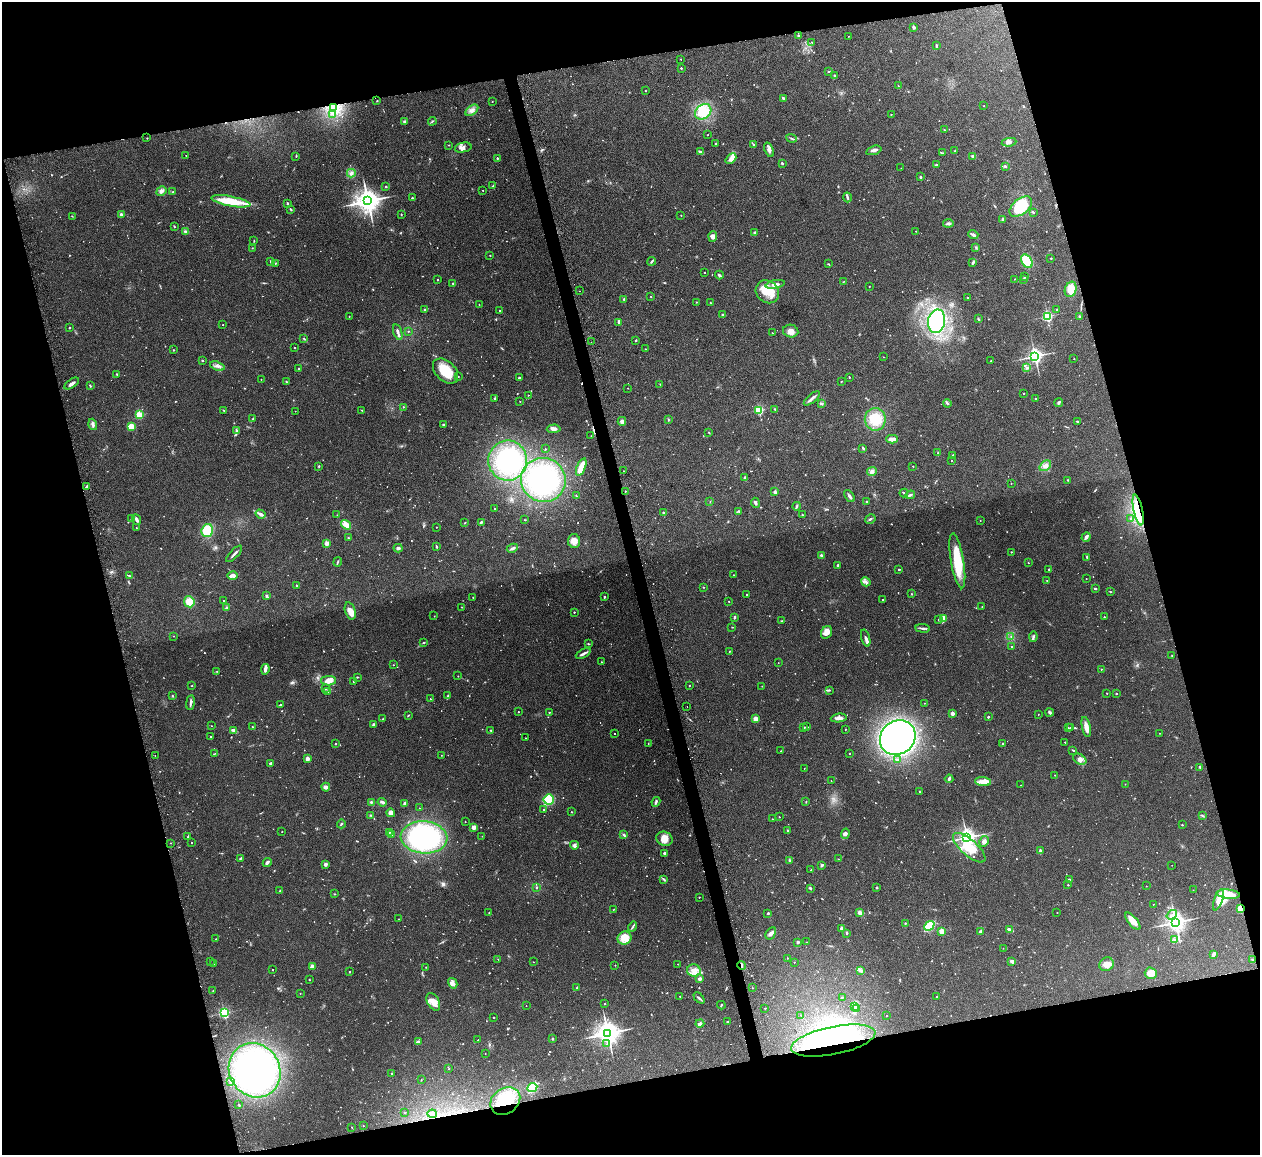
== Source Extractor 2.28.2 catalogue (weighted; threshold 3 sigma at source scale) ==
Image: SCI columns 1-5029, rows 146-4757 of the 5086 x 5028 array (HDU 1 of 3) = the unmasked area's bounding box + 8 px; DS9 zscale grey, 4 x 4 block average (1 PNG px = mean of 4 x 4 image px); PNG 1262 x 1157 px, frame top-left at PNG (2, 2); each listed source drawn as its Kron ellipse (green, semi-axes under 4 px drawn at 4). Shown black and unused: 30% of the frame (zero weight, under 2 of 3 exposures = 3% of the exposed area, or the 3 px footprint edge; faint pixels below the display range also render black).
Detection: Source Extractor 2.28.2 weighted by HDU 2 'WHT'. Background 0.0754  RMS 0.0089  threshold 0.0402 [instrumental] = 3 sigma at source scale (4.5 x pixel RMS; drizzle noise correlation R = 1.50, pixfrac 1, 0.05/0.05 arcsec/px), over >= 5 px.
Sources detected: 1059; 29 too faint to see at this stretch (4 x 4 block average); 9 inside a brighter object's white glare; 8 cosmic-ray / hot-pixel residue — neither listed nor drawn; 10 coinciding with a brighter row at this scale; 34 inside a brighter listed object's ellipse — not listed separately; of the other 969, all 500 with FLUX_AUTO >= 2.1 (the completeness limit of this list) listed and drawn (469 fainter detections not listed), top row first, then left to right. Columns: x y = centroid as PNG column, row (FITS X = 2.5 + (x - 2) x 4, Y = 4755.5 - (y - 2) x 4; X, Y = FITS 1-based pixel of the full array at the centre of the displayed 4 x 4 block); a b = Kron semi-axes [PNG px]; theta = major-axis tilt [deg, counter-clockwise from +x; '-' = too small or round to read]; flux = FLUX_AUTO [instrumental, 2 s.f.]
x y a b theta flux
913 27 3 3 - 6.9
798 36 3 2 - 4
848 36 2 2 - 2.5
812 42 2 2 - 2.1
936 46 2 2 - 2.5
681 59 2 2 - 4.4
681 68 2 2 - 11
829 71 3 2 - 3.1
835 75 2 2 - 3.1
898 86 2 2 - 3
645 91 2 2 - 2.7
784 99 3 2 - 13
377 101 3 2 - 2.6
492 102 2 2 - 3.5
984 106 2 2 - 2.6
334 107 3 2 - 15
472 110 7 4 37 23
703 112 9 7 40 120
333 114 2 2 - 2.6
891 114 2 2 - 3.8
404 121 3 3 - 7.6
432 121 4 2 - 4.8
944 130 2 2 - 2.4
708 135 2 2 - 2.8
147 138 2 2 - 4
791 138 5 2 - 6.1
1009 142 7 4 9 16
716 143 2 2 - 2.8
448 145 2 2 - 2.2
753 145 3 2 - 5.4
463 148 8 4 12 24
769 150 7 3 -69 19
874 150 8 3 16 15
701 151 3 2 - 6.6
955 151 3 2 - 4.9
942 153 2 2 - 3.2
186 155 2 2 - 2.2
296 156 2 2 - 2.6
973 156 4 3 - 8.1
497 158 2 2 - 9.7
731 159 6 3 41 34
782 163 2 2 - 26
936 165 3 2 - 5.4
1006 167 2 2 - 2.2
901 168 2 2 - 2.2
351 173 4 3 - 13
920 177 3 2 - 5.1
493 186 3 2 - 3.5
386 187 2 2 - 4.8
483 190 2 2 - 3
161 191 5 3 - 13
173 192 2 2 - 6.2
847 197 5 2 - 10
412 198 2 2 - 3.8
231 201 20 5 -11 160
368 201 4 4 - 6700
287 203 3 2 - 5
1021 207 13 7 40 190
290 209 3 2 - 4.2
1033 212 3 2 - 3.3
121 214 4 2 - 7.8
401 214 2 2 - 3.3
681 215 2 2 - 4
72 216 2 2 - 2.1
1003 219 3 3 - 6.9
948 223 5 3 - 13
174 226 3 2 - 3.6
186 231 4 2 - 12
916 231 2 2 - 2.6
754 232 3 2 - 4.5
973 235 5 3 - 10
713 237 5 4 - 20
254 241 3 2 - 2.6
976 247 2 2 - 2.7
252 248 2 2 - 2.3
490 255 2 2 - 5.5
1051 258 2 2 - 5.4
271 261 3 2 - 3.8
652 261 4 2 - 7.4
1027 261 7 5 -57 140
276 263 2 2 - 2.9
973 263 4 3 - 8.9
829 264 2 2 - 2.5
704 273 2 2 - 2.4
719 275 4 3 - 9.3
1024 277 2 2 - 5.3
1014 279 2 2 - 3.2
1023 279 3 2 - 4.9
437 280 2 2 - 5.9
843 282 2 2 - 2.2
453 283 2 2 - 3
775 284 9 4 12 27
869 286 2 2 - 5.6
1071 289 8 5 73 72
580 291 2 2 - 5.8
767 292 12 10 -41 100
651 296 2 2 - 2.5
968 298 2 2 - 5.2
624 299 2 2 - 11
696 302 2 2 - 2.6
710 302 2 2 - 2.3
479 304 2 2 - 2.8
425 309 3 2 - 5.4
499 310 2 2 - 3.2
1057 310 3 2 - 2.2
722 315 2 2 - 22
349 316 2 2 - 2.3
1047 316 2 2 - 770
1079 317 2 2 - 3.9
978 319 3 2 - 3.5
937 321 12 8 79 500
619 322 4 2 - 15
223 325 2 2 - 3.1
69 328 2 2 - 11
408 331 2 2 - 4.4
791 331 8 6 -11 32
398 332 8 2 -73 16
772 333 2 2 - 2.5
304 338 3 2 - 3.8
635 341 3 2 - 4.3
591 342 2 2 - 2.9
294 347 2 2 - 3.2
645 349 2 2 - 2.4
173 350 2 2 - 5.2
1035 356 2 2 - 2100
883 357 2 2 - 2.3
1074 359 2 2 - 3
202 360 2 2 - 7.2
991 361 2 2 - 5.4
217 366 7 3 -20 18
298 368 2 2 - 3.6
1027 368 3 2 - 6.8
446 371 15 9 -44 140
117 374 2 2 - 3
458 376 2 2 - 2.6
849 377 2 2 - 3
519 378 2 2 - 12
261 379 2 2 - 2.9
841 381 2 2 - 2.8
286 382 2 2 - 3.2
72 384 8 2 35 16
660 384 2 2 - 2.4
90 386 2 2 - 7.4
628 388 2 2 - 2.4
1024 393 2 2 - 2.9
528 395 2 2 - 2.9
495 398 3 2 - 4.6
812 398 10 3 40 18
1036 399 2 2 - 2.8
520 401 2 2 - 2.4
947 403 4 2 - 6.9
1059 403 4 2 - 8.8
821 404 3 2 - 4.7
403 407 2 2 - 3.3
775 409 3 2 - 4.4
223 410 3 2 - 3.9
362 410 2 2 - 2.9
759 410 2 2 - 540
295 411 2 2 - 2.2
139 415 2 2 - 330
253 419 3 2 - 4.3
668 419 2 2 - 3.2
875 419 11 10 - 100
622 421 4 4 - 17
1077 421 2 2 - 4.1
93 424 6 3 -72 12
443 424 2 2 - 8.7
131 426 4 2 - 65
554 429 7 3 2 21
237 431 2 2 - 4.3
709 432 2 2 - 3.1
591 436 2 2 - 2.2
892 439 6 3 0 29
863 448 3 2 - 6.4
545 449 2 2 - 3.8
938 453 2 2 - 2.7
953 455 3 2 - 5.2
508 461 20 19 - 270
951 461 2 2 - 2.2
319 466 3 2 - 3.8
913 466 2 2 - 4.6
1045 466 6 4 38 22
581 467 9 4 68 81
623 471 2 2 - 2.9
872 472 5 3 - 13
745 477 3 2 - 4.7
543 480 22 22 - 450
1068 480 3 2 - 4.2
1011 483 2 2 - 2.5
86 487 4 2 - 9.3
625 491 2 2 - 4.9
775 492 3 2 - 10
904 493 4 2 - 6.7
910 495 5 3 - 9.3
576 496 2 2 - 2.2
849 496 7 2 -53 14
710 502 2 2 - 2.3
866 502 2 2 - 4.9
755 503 5 2 - 11
797 506 4 2 - 7.5
495 508 2 2 - 2.5
1138 510 16 4 -78 88
739 511 3 2 - 4.7
663 513 2 2 - 29
260 514 5 3 - 17
337 515 2 2 - 2.5
802 515 2 2 - 3.2
1131 518 3 2 - 5.9
131 519 4 2 - 5.5
136 519 5 2 - 16
870 519 5 2 - 7.2
525 520 2 2 - 2.6
980 520 2 2 - 2.3
481 522 3 2 - 6.7
465 523 2 2 - 4
346 525 5 3 - 43
436 527 2 2 - 2.8
136 528 2 2 - 2.2
207 530 6 5 - 170
1086 537 5 3 - 17
348 538 2 2 - 5.8
574 541 7 6 - 37
327 543 3 2 - 29
436 546 3 2 - 6
398 548 4 3 - 12
512 548 6 2 25 11
1011 552 2 2 - 2.8
234 554 11 2 46 13
821 555 2 2 - 34
1087 557 3 2 - 3.7
957 561 28 6 -80 180
338 562 5 2 - 5.5
1028 563 2 2 - 3.5
838 565 2 2 - 17
899 569 2 2 - 10
1049 569 2 2 - 8.5
233 575 5 3 - 26
733 575 2 2 - 4.4
129 576 3 2 - 5.3
1086 579 2 2 - 3.9
1047 580 2 2 - 3.1
866 582 5 4 - 14
296 585 2 2 - 7.8
704 587 2 2 - 2.5
1095 589 3 2 - 5.2
1110 592 2 2 - 3.1
912 594 2 2 - 3.7
747 595 2 2 - 3.7
266 596 3 2 - 8.5
473 597 2 2 - 3
604 597 2 2 - 9
883 599 2 2 - 3.5
223 601 2 2 - 4.9
729 601 2 2 - 3
189 602 5 5 - 79
462 607 2 2 - 2.5
982 607 2 2 - 2.4
227 608 4 2 - 6.3
350 611 9 5 -72 43
574 612 2 2 - 8.3
434 616 2 2 - 2.3
734 617 3 2 - 8.7
1104 617 2 2 - 4.1
943 618 2 2 - 160
938 619 2 2 - 2.2
782 621 2 2 - 3.5
732 627 2 2 - 2.7
923 628 7 2 -6 12
827 632 6 5 - 41
174 636 2 2 - 2.4
1011 637 2 2 - 3.4
1033 637 5 2 - 8.5
866 638 8 2 -73 13
424 642 3 2 - 3.9
588 644 2 2 - 3.3
1012 646 2 2 - 4.1
729 651 2 2 - 4.3
583 654 8 2 27 15
1172 656 2 2 - 2.4
601 662 2 2 - 3.3
778 663 2 2 - 2.1
393 665 2 2 - 3.2
265 669 5 3 - 20
1101 669 2 2 - 4.9
217 671 2 2 - 2.6
458 676 2 2 - 2.4
357 677 2 2 - 4
329 681 7 5 0 37
353 681 2 2 - 2.6
689 685 2 2 - 2.7
192 686 2 2 - 2.5
762 686 2 2 - 3
325 689 2 2 - 3
830 690 2 2 - 3
328 691 3 2 - 3.9
1107 693 2 2 - 2.2
1116 694 2 2 - 7.5
172 696 3 2 - 3.9
447 696 4 2 - 4.3
430 699 2 2 - 4.5
190 702 7 2 82 14
924 703 2 2 - 3.5
281 704 2 2 - 2.2
687 707 2 2 - 3.4
518 712 2 2 - 6.1
549 712 2 2 - 3.5
1050 712 4 2 - 7.6
952 713 2 2 - 35
1038 714 2 2 - 2.6
408 715 3 2 - 3.3
988 717 2 2 - 14
839 718 8 3 7 23
383 719 3 2 - 3.5
755 719 2 2 - 50
374 725 3 2 - 4.9
211 726 2 2 - 2.2
252 727 2 2 - 2.5
804 727 2 2 - 3.2
806 727 2 2 - 5
1068 727 3 2 - 3.3
1086 727 10 3 -78 46
1071 728 2 2 - 8
845 729 2 2 - 2.4
234 730 3 2 - 30
491 730 2 2 - 4.5
615 733 2 2 - 2.2
1160 733 2 2 - 2.4
211 736 2 2 - 2.4
525 738 2 2 - 2.8
898 738 18 16 37 2100
1065 742 3 2 - 2.8
648 743 2 2 - 2.5
335 744 2 2 - 4.5
1003 744 2 2 - 3.5
1073 750 4 2 - 4.7
781 751 2 2 - 4.6
214 754 2 2 - 2.7
850 754 2 2 - 5.4
441 755 2 2 - 2.1
155 756 2 2 - 2.2
307 758 4 3 - 14
898 759 4 2 - 5.1
1080 759 7 4 -32 21
270 763 2 2 - 17
1200 767 4 2 - 5.5
804 768 2 2 - 2.3
1055 775 2 2 - 2.3
949 779 4 2 - 14
831 781 2 2 - 2.2
983 782 8 4 -5 31
1125 784 2 2 - 2.3
1021 785 2 2 - 2.6
326 787 4 4 - 15
920 792 2 2 - 2.9
549 799 5 5 - 200
806 801 3 2 - 3.7
371 802 3 2 - 7.9
382 802 4 2 - 14
656 802 5 2 - 9.6
405 803 4 3 - 13
419 808 2 2 - 2.4
544 810 2 2 - 5
571 812 2 2 - 4.8
391 813 4 4 - 22
371 815 2 2 - 4.2
1202 816 2 2 - 2.8
779 817 2 2 - 3.8
772 819 2 2 - 3
465 822 2 2 - 2.8
341 824 4 2 - 6.1
1182 825 2 2 - 7.8
474 827 3 2 - 26
282 831 2 2 - 3.5
787 831 3 2 - 6.8
389 832 2 2 - 8.7
845 834 5 4 - 16
392 835 2 2 - 2.5
624 835 3 3 - 6.8
482 836 2 2 - 3.2
188 837 3 2 - 5.6
424 837 23 16 -4 840
967 837 3 3 - 2900
664 839 8 7 - 52
984 841 5 4 - 16
171 843 2 2 - 2.6
192 843 2 2 - 4.1
574 845 4 3 - 11
969 848 20 8 -41 150
1040 851 3 3 - 6.4
664 853 2 2 - 17
240 858 3 2 - 5.6
838 859 2 2 - 3.7
790 860 2 2 - 9.6
267 862 4 2 - 11
325 864 3 3 - 16
822 865 4 2 - 7.8
1172 865 2 2 - 2.7
811 870 2 2 - 3.9
664 880 3 2 - 7.1
1069 880 2 2 - 8
1068 885 2 2 - 6.6
1146 886 2 2 - 2.4
536 888 2 2 - 4.2
810 888 3 2 - 8.4
876 888 2 2 - 14
1193 890 2 2 - 2.7
280 891 2 2 - 4.6
335 894 2 2 - 2.4
1228 894 12 4 -5 140
699 897 2 2 - 4.8
1218 900 11 3 71 53
1153 904 2 2 - 4
1240 909 4 3 - 45
613 910 3 2 - 2.5
1057 912 2 2 - 2.9
489 913 2 2 - 3.5
768 913 2 2 - 12
860 913 3 3 - 28
1172 915 5 2 - 11
399 919 2 2 - 2.2
1133 921 11 4 -51 46
1176 922 3 3 - 4000
905 923 2 2 - 5.6
929 926 6 3 43 210
633 927 5 2 - 7.2
842 928 4 4 - 15
1010 930 4 2 - 23
942 931 2 2 - 170
980 932 4 3 - 10
771 933 6 4 58 20
847 933 3 2 - 7
625 938 7 6 - 70
216 939 2 2 - 3.7
1175 940 4 2 - 8.9
797 942 3 2 - 5.6
806 942 2 2 - 2.7
1003 948 2 2 - 2.2
1213 954 4 2 - 16
787 958 2 2 - 4.5
498 959 2 2 - 3.7
1253 960 3 2 - 5.4
210 961 2 2 - 2.4
1012 961 4 3 - 15
533 962 2 2 - 2.8
794 962 2 2 - 3.7
213 964 2 2 - 6.8
678 964 2 2 - 2.6
1106 964 7 6 - 42
615 965 2 2 - 3.6
742 965 4 2 - 7.9
312 966 3 3 - 16
426 967 2 2 - 2.3
272 970 2 2 - 2.4
694 971 7 6 - 45
861 971 3 2 - 7
350 972 2 2 - 6.5
1151 973 6 5 - 65
309 979 2 2 - 3.1
699 979 2 2 - 19
453 983 5 3 - 21
577 988 2 2 - 4.5
752 988 2 2 - 2.7
213 990 2 2 - 2.9
300 993 2 2 - 3.5
680 996 2 2 - 4.1
937 996 2 2 - 2.9
842 997 3 2 - 3.4
699 998 6 2 -45 11
433 1002 9 5 -60 65
605 1004 2 2 - 2.9
721 1005 4 2 - 4.4
526 1006 2 2 - 3.1
855 1006 3 2 - 4.4
765 1008 2 2 - 4.6
856 1009 2 2 - 3.5
224 1013 2 2 - 830
801 1015 2 2 - 2.1
886 1016 2 2 - 3.8
494 1017 2 2 - 4.1
727 1022 2 2 - 2.8
700 1024 4 3 - 13
608 1033 4 4 - 6400
552 1039 2 2 - 7.4
478 1040 2 2 - 2.5
833 1041 43 14 12 770
419 1042 4 3 - 8.9
607 1044 2 2 - 2.9
485 1054 2 2 - 2.9
449 1069 2 2 - 2.3
255 1070 28 25 -58 970
392 1073 2 2 - 5.8
421 1080 2 2 - 2.3
231 1082 3 2 - 7.4
532 1087 5 4 - 67
505 1101 16 12 34 160
239 1105 2 2 - 4
405 1113 2 2 - 3.5
432 1114 5 2 - 12
363 1126 2 2 - 2.4
352 1127 2 2 - 2.6
Overlapping masked pixels (flux is a lower limit): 5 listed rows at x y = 1138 510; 1240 909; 742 965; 833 1041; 505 1101
Diffuse or blended objects may show on this block-average render without a row.